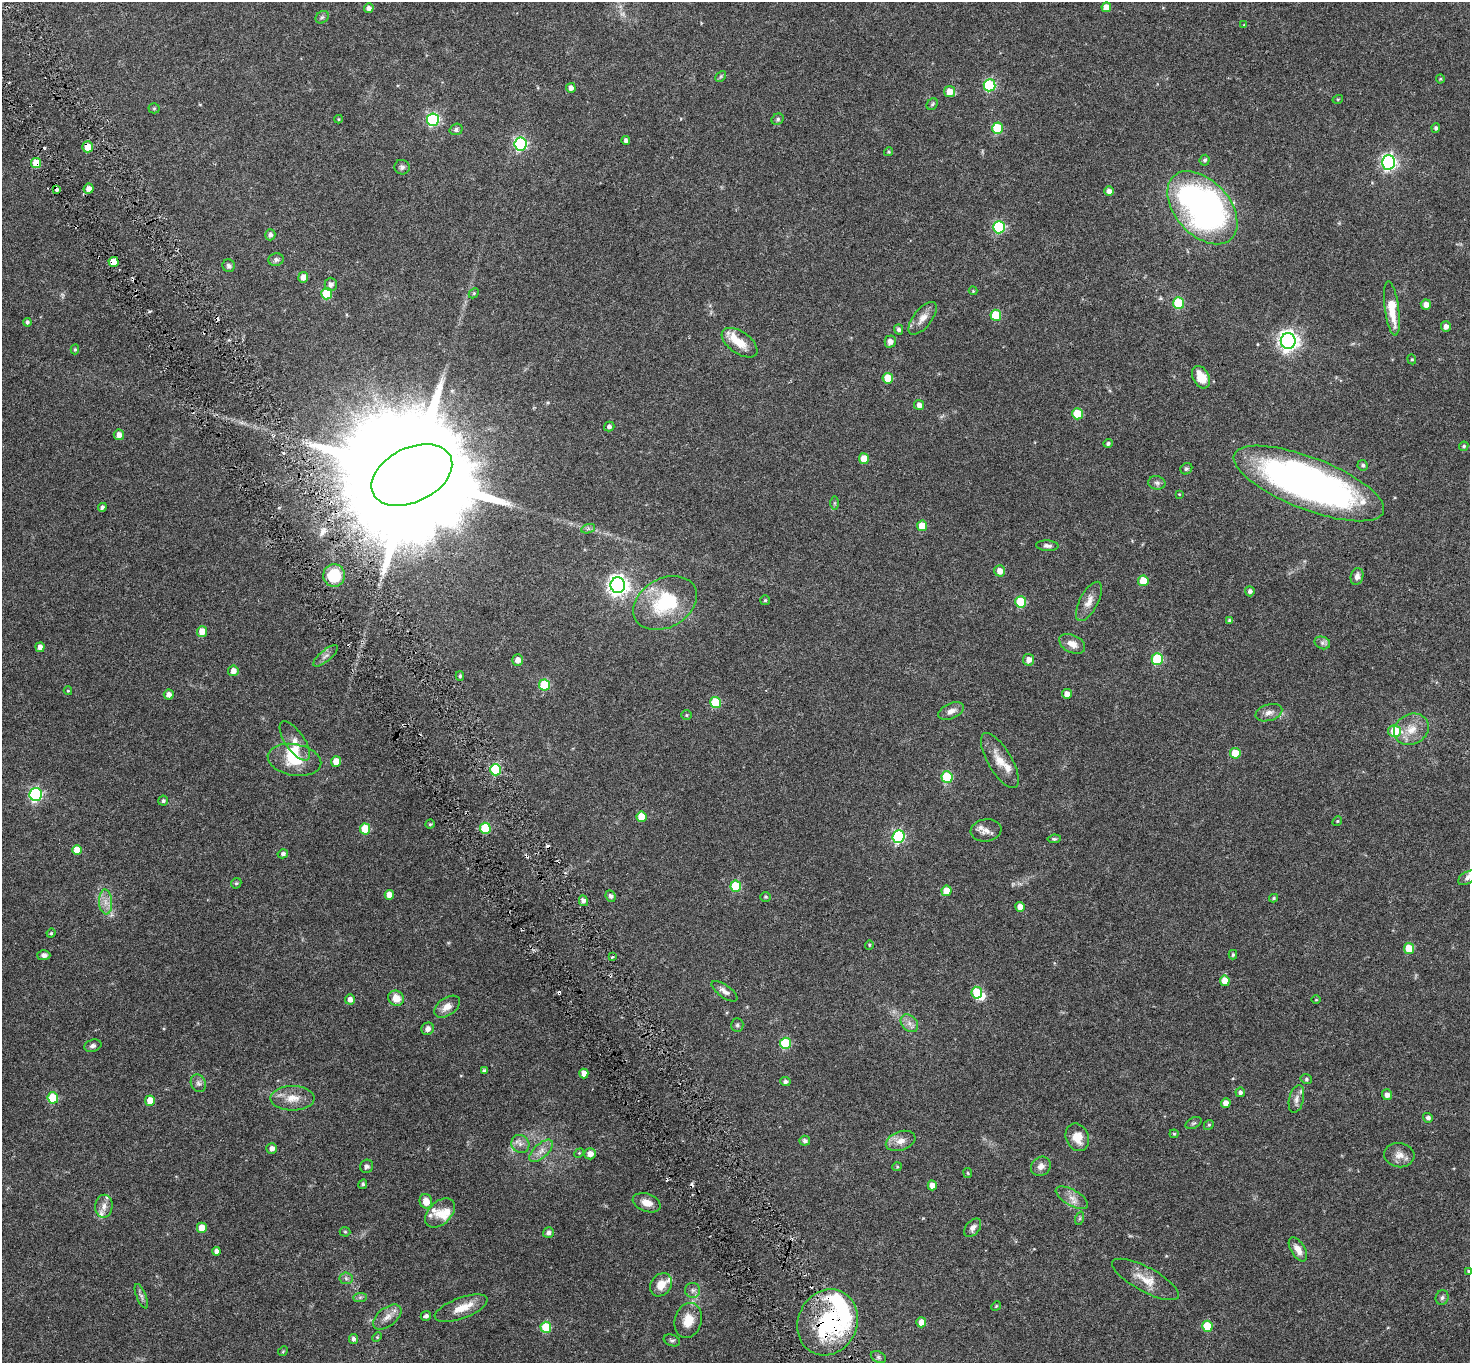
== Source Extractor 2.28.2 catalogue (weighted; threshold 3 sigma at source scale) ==
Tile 11 of 4 x 4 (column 3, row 3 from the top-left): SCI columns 2950-4417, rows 1567-2927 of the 5898 x 5792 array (HDU 1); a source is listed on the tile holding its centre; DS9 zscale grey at full resolution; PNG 1472 x 1365 px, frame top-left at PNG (2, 2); each listed source drawn as its Kron ellipse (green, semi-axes under 4 px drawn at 4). Shown black and unused: <1% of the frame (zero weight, under 3 of 6 exposures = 1% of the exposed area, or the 3 px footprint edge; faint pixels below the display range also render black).
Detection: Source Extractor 2.28.2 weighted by HDU 2 'WHT'; one run over the whole footprint, this tile lists its part. Background 0.024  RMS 0.003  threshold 0.0121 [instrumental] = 3 sigma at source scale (4.09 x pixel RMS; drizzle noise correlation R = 1.36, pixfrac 0.8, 0.0396/0.0396 arcsec/px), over >= 5 px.
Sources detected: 241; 3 too faint to see at this stretch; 2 inside a brighter object's white glare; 8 cosmic-ray / hot-pixel residue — neither listed nor drawn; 11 inside a brighter listed object's ellipse — not listed separately; the other 217 listed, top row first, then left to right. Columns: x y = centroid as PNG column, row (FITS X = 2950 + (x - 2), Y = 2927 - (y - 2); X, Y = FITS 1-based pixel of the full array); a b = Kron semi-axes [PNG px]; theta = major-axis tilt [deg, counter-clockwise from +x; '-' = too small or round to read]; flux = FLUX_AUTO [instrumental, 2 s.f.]
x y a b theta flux
1106 7 5 5 - 2.3
369 8 5 4 - 0.93
322 17 7 5 42 0.5
1244 25 4 3 - 0.18
721 76 6 4 46 0.35
1440 79 4 4 - 0.24
989 85 6 6 - 21
571 88 5 4 - 0.98
950 92 5 5 - 2.8
1338 99 5 3 - 0.23
932 104 6 5 - 0.37
154 108 5 5 - 0.3
338 119 4 4 - 0.23
778 119 6 5 - 0.51
433 120 6 6 - 31
998 128 6 5 - 12
1436 128 4 4 - 0.49
456 129 6 5 - 0.63
626 140 4 4 - 0.69
520 144 6 6 - 37
88 147 5 5 - 2.6
889 152 4 4 - 0.31
1205 160 5 5 - 0.52
1388 162 7 6 - 61
36 163 5 5 - 4.9
402 167 8 7 - 0.7
89 189 5 5 - 1.5
56 190 3 3 - 1.6
1109 191 5 4 - 1.1
1202 208 43 27 -48 93
999 227 6 6 - 25
270 235 5 5 - 0.82
276 260 7 6 - 0.63
113 262 5 5 - 3.3
229 266 6 6 - 0.55
303 277 5 5 - 1.6
331 284 6 6 - 0.92
973 291 4 4 - 0.23
474 293 6 4 46 0.3
327 294 5 5 - 11
1179 303 6 5 - 13
1426 304 5 5 - 1.5
1392 309 27 7 -82 5.9
996 315 5 5 - 9
923 318 19 9 52 2.1
27 322 4 4 - 0.53
1446 326 5 5 - 1.2
899 329 5 4 - 0.65
1288 341 8 7 - 120
890 342 6 5 - 1.4
740 343 20 11 -35 4.1
75 349 5 4 - 0.33
1412 359 5 4 - 0.29
1201 377 12 8 -61 4.3
888 378 5 5 - 4.9
919 405 5 5 - 1.3
1077 414 5 5 - 7
609 426 5 5 - 0.65
119 435 5 5 - 1.6
1108 443 5 4 - 0.47
1464 446 5 4 - 0.39
864 459 5 5 - 3.4
1363 465 5 5 - 0.48
1186 469 6 5 - 0.43
412 475 43 27 26 14000
1157 483 9 6 -12 0.7
1309 483 80 26 -21 120
1179 494 4 3 - 0.18
834 503 7 4 90 0.34
102 507 4 4 - 0.53
922 526 5 5 - 4.3
588 529 7 4 19 0.46
1047 546 11 5 -3 0.76
1000 571 6 5 - 1.8
334 575 11 11 - 8.3
1357 576 8 6 76 1.1
1143 581 5 5 - 4.7
618 585 8 7 - 130
1250 591 5 5 - 0.68
765 600 5 5 - 0.33
1089 601 21 9 62 2.3
1021 602 5 5 - 10
665 603 34 24 29 15
1230 621 4 4 - 0.48
202 632 5 5 - 3
1322 643 8 6 -21 0.71
1072 644 14 8 -27 2.1
40 647 5 4 - 1.1
325 656 15 5 39 1
1157 659 6 5 - 15
518 660 5 5 - 1.6
1028 660 6 5 - 1.4
233 671 5 5 - 1.5
460 676 5 4 - 0.38
544 685 5 5 - 12
68 691 4 4 - 0.22
169 694 5 5 - 1.1
1067 694 5 5 - 1.4
716 702 5 5 - 10
951 711 14 7 23 1.5
1269 713 14 8 17 1.4
686 715 5 5 - 0.3
1411 729 18 15 27 3.9
1395 731 6 6 - 6
295 741 23 9 -55 2.3
1235 753 5 5 - 5.7
294 760 27 15 -10 6.3
1000 761 31 12 -59 3.8
336 762 5 5 - 3.5
495 770 5 5 - 16
947 777 6 5 - 13
36 794 6 6 - 38
163 801 5 5 - 0.48
641 817 5 5 - 5.8
1337 821 5 4 - 0.28
430 824 4 4 - 0.28
485 828 5 5 - 11
365 829 5 5 - 6.1
986 830 15 11 8 1.8
899 836 6 6 - 29
1054 839 6 4 8 0.37
77 850 5 5 - 3.7
283 854 5 4 - 0.64
1467 878 10 6 30 0.8
236 883 5 4 - 0.32
736 886 5 5 - 11
946 891 5 5 - 3.5
389 895 5 4 - 2
611 896 6 4 -64 0.62
766 897 5 4 - 0.28
1274 898 4 3 - 0.34
583 901 5 4 - 0.79
106 902 12 6 -87 1.6
1020 907 5 4 - 1.9
51 933 5 4 - 0.28
869 945 4 4 - 0.25
1409 949 5 5 - 6.6
44 955 6 5 - 0.77
1233 955 5 4 - 0.35
612 957 3 2 - 0.36
1225 981 5 5 - 3.1
724 991 15 6 -36 1.2
977 993 6 5 - 8
396 998 8 7 - 2.7
350 999 5 5 - 1.3
1316 1000 5 3 - 0.2
447 1007 15 9 34 2
909 1023 10 7 -46 1.2
737 1025 7 6 - 0.51
428 1029 6 6 - 1
785 1043 6 5 - 15
93 1046 9 6 15 0.71
484 1070 4 3 - 0.4
584 1073 5 4 - 1.7
1306 1079 6 4 -14 0.39
785 1082 5 4 - 0.66
198 1083 9 7 -63 0.87
1240 1092 5 4 - 0.68
1387 1095 5 5 - 1.2
53 1098 5 5 - 11
293 1098 22 12 0 3.5
1296 1099 14 7 77 1.1
150 1101 5 5 - 2.9
1226 1103 5 4 - 1.7
1428 1118 5 4 - 0.67
1194 1123 8 5 25 0.51
1209 1125 5 4 - 0.31
1174 1134 4 4 - 0.27
1077 1137 14 11 -67 3.4
805 1141 5 5 - 0.67
901 1141 15 9 19 2
520 1144 9 8 - 1.3
272 1148 5 5 - 1.1
541 1151 15 7 42 1.7
579 1153 5 4 - 0.28
590 1154 6 5 - 1.6
1399 1155 15 12 -5 2.1
367 1166 7 6 - 0.64
1041 1166 10 9 - 1.4
897 1167 5 4 - 0.25
968 1173 5 4 - 0.27
363 1184 5 4 - 0.42
932 1185 5 4 - 2
1072 1198 18 8 -30 1.9
426 1201 7 6 - 2.4
647 1203 14 9 -19 2.3
104 1206 11 8 86 1.5
440 1213 17 11 44 2.6
1080 1218 7 4 71 0.4
202 1228 5 5 - 3.1
973 1228 10 6 50 1
345 1232 5 5 - 0.3
548 1232 6 5 - 0.8
1298 1249 13 7 -58 2
216 1251 4 4 - 0.97
1469 1271 4 4 - 0.31
346 1278 6 6 - 0.6
1146 1279 37 12 -28 4.3
661 1285 12 10 51 2.7
693 1290 7 7 - 0.81
141 1296 13 5 -68 0.74
360 1297 7 4 1 0.43
1442 1297 7 6 - 0.66
996 1306 5 4 - 0.27
461 1308 28 10 20 3.6
426 1316 5 4 - 0.68
387 1317 16 9 38 2
688 1320 18 13 74 4
828 1322 34 29 65 27
921 1322 5 5 - 2.4
1207 1326 5 5 - 7.8
546 1327 5 5 - 11
377 1337 5 4 - 0.28
353 1339 5 4 - 0.71
672 1340 8 5 -19 0.49
283 1351 5 4 - 0.25
878 1357 8 5 -27 0.49
Overlapping masked pixels (flux is a lower limit): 6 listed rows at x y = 88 147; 36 163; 56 190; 113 262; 412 475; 828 1322
Isophote crosses this tile's border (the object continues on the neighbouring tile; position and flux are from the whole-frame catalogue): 2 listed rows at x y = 1467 878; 1469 1271